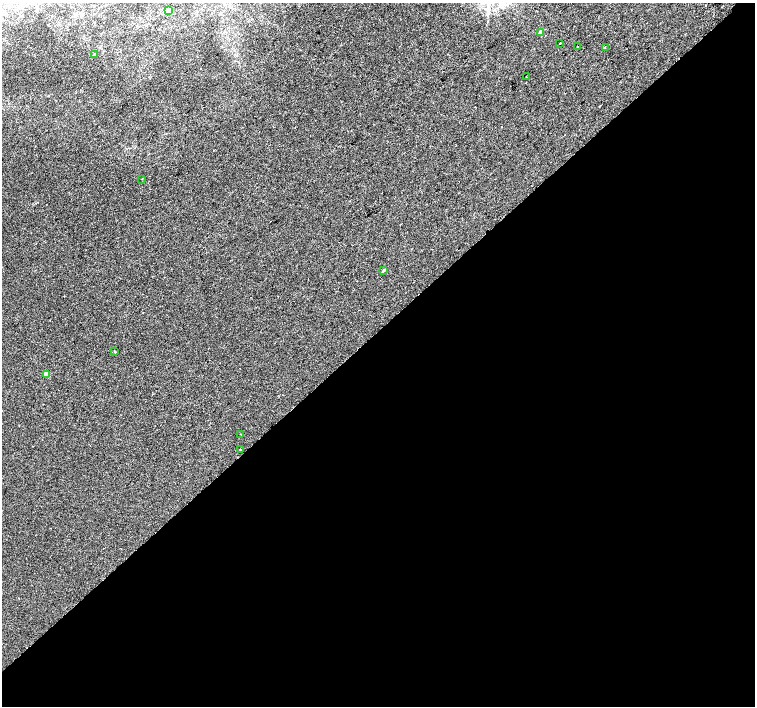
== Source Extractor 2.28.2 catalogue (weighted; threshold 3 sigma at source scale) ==
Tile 15 of 4 x 4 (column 3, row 4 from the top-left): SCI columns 3055-4560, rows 198-1605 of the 6117 x 6089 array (HDU 1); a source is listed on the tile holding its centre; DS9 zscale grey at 2 x 2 block average (1 PNG px = mean of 2 x 2 image px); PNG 757 x 708 px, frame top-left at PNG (2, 3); each listed source drawn as its Kron ellipse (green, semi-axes under 4 px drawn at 4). Shown black and unused: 53% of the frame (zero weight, under 2 of 3 exposures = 3% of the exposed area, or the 3 px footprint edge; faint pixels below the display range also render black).
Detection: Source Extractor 2.28.2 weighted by HDU 2 'WHT'; one run over the whole footprint, this tile lists its part. Background 0.00965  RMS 0.0042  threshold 0.0189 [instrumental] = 3 sigma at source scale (4.5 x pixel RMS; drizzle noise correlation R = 1.50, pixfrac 1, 0.0396/0.0396 arcsec/px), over >= 5 px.
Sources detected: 13; all 13 listed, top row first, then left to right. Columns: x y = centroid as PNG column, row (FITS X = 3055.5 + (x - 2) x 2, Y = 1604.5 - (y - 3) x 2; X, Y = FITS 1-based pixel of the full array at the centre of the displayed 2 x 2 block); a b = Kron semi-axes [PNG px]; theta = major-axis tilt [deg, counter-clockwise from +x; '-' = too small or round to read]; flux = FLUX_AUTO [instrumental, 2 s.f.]
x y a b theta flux
169 10 2 2 - 7
540 33 2 2 - 6.4
560 43 2 2 - 1.3
577 46 2 2 - 1.5
605 47 2 2 - 0.38
95 55 2 2 - 1.3
526 77 2 2 - 0.22
142 179 2 2 - 0.28
384 270 3 2 - 1.5
115 352 2 2 - 0.41
47 374 3 3 - 13
241 434 2 2 - 0.66
240 450 2 2 - 1.7
Diffuse or blended objects may show on this block-average render without a row.